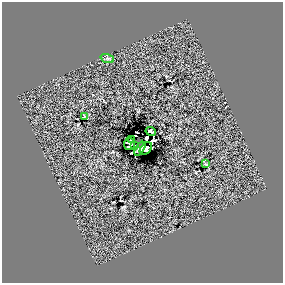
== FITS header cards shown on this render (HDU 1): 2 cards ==
NAXIS1  =                  281 /
NAXIS2  =                  281 /

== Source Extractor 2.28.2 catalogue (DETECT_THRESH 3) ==
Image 281 x 281 px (HDU 1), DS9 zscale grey, 1 PNG px = 1 image px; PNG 285 x 285 px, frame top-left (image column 1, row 281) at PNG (2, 2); each listed source drawn as its Kron ellipse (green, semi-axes under 4 px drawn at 4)
Background 0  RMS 19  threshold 56.9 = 3 sigma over >= 5 px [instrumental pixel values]
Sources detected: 11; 2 with non-positive FLUX_AUTO (blend fragments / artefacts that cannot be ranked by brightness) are neither listed nor drawn; the other 9 listed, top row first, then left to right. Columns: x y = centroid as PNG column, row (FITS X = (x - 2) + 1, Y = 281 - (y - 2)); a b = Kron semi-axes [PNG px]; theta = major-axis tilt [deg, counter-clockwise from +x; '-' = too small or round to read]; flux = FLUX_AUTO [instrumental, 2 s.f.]
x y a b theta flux
107 58 7 4 -19 1900
84 117 3 2 - 720
151 131 5 2 - 1700
132 140 4 2 - 1400
129 144 6 5 - 2300
134 146 2 2 - 380
140 149 8 4 56 5200
146 149 7 5 49 490
205 164 3 2 - 830
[2 non-positive-flux detections neither listed nor drawn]